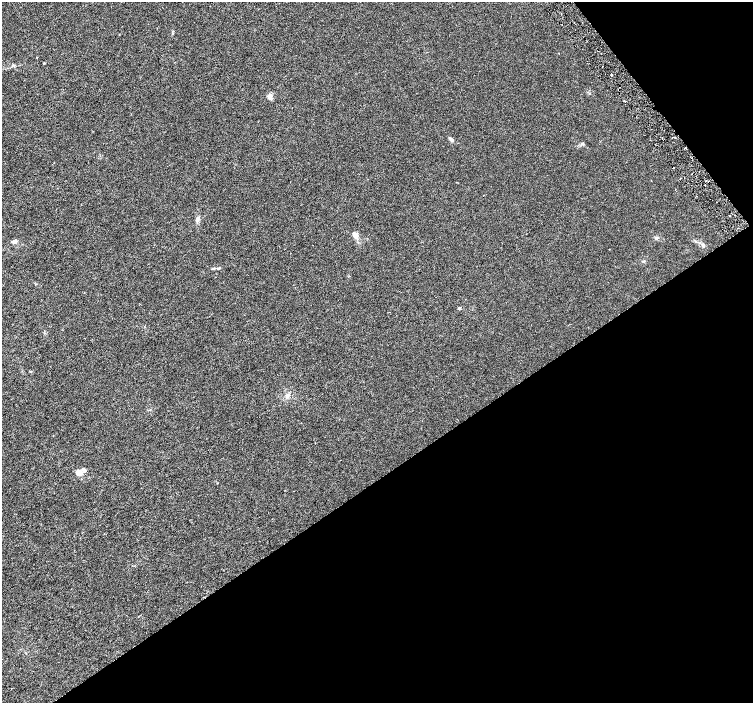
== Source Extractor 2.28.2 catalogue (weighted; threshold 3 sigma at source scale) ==
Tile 12 of 4 x 4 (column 4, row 3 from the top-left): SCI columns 4515-6016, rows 1601-3001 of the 6018 x 5941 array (HDU 1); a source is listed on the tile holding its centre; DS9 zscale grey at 2 x 2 block average (1 PNG px = mean of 2 x 2 image px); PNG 755 x 705 px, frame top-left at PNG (2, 2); no overlay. Shown black and unused: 36% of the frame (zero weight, under 3 of 6 exposures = <1% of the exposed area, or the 3 px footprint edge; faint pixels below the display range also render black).
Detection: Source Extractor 2.28.2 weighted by HDU 2 'WHT'; one run over the whole footprint, this tile lists its part. Background 0.00125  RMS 0.0016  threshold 0.00657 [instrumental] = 3 sigma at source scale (4.09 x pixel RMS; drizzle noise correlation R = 1.36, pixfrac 0.8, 0.0396/0.0396 arcsec/px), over >= 5 px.
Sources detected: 20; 1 cosmic-ray / hot-pixel residue — not listed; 1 inside a brighter listed object's ellipse — not listed separately; the other 18 listed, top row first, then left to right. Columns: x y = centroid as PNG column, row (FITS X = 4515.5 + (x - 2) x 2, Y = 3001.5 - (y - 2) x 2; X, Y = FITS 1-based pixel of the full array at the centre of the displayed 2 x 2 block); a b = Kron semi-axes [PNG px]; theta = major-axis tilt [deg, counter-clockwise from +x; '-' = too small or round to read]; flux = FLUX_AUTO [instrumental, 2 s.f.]
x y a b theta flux
559 53 2 2 - 0.11
44 63 3 2 - 0.28
611 75 2 2 - 0.19
269 96 6 5 - 1
452 140 6 4 -48 0.68
673 168 2 2 - 0.28
692 174 2 2 - 0.13
705 185 2 2 - 0.15
197 220 6 4 55 0.88
355 235 4 4 - 2.6
657 238 4 3 - 0.53
14 242 7 5 6 0.97
643 261 4 3 - 0.32
214 268 4 3 - 0.42
459 308 3 2 - 0.44
31 371 4 2 - 0.18
85 470 5 5 - 0.74
78 472 6 4 -46 2.3
Overlapping masked pixels (flux is a lower limit): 2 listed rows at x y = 673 168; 692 174
Diffuse or blended objects may show on this block-average render without a row.